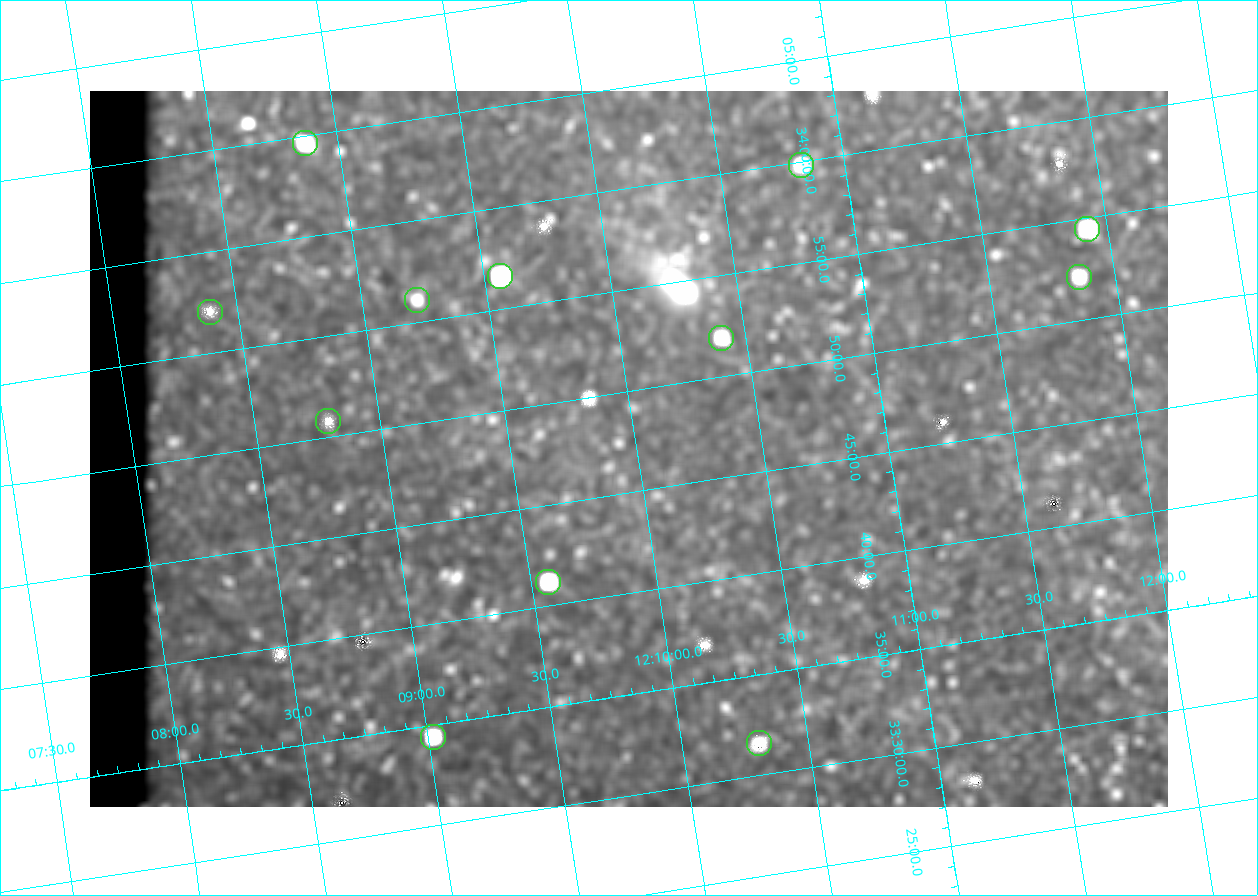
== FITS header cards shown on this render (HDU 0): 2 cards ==
NAXIS1  =                 1078
NAXIS2  =                  716

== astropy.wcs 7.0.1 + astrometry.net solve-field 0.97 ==
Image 1078 x 716 px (HDU 0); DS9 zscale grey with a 90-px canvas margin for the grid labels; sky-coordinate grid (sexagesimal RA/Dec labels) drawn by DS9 from the SOLVED WCS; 12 Tycho-2 reference stars matched to detected sources circled (green)
Header WCS: none
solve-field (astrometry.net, Tycho-2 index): SOLVED blind (the file carries no WCS)
Solved WCS: RA---TAN-SIP/DEC--TAN-SIP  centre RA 12:09:58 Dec +33:47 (182.49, +33.79 deg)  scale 3 arcsec/px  FOV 53.9' x 35.8'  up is +9 deg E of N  parity flipped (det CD > 0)
(file carries no celestial WCS; the grid is the blind solution)
Tycho-2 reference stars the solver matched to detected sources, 12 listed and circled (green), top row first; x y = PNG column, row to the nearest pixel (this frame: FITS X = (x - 90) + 1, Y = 716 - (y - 91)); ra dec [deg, ICRS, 3 dp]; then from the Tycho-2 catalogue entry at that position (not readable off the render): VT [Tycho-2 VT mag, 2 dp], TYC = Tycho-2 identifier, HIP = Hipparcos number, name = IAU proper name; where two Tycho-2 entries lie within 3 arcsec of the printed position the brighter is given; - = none
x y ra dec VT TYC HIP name
305 143 182.217 +34.078 10.97 2529-1713-1 - -
801 165 182.707 +33.997 11.63 2529-1841-1 - -
1087 229 182.981 +33.908 10.81 2529-1789-1 - -
500 276 182.392 +33.944 9.84 2529-1255-1 59276 -
1079 277 182.965 +33.869 12.02 2529-805-1 - -
417 300 182.305 +33.934 12.65 2529-1793-1 - -
210 312 182.097 +33.951 11.96 2529-1435-1 - -
721 338 182.601 +33.865 11.69 2529-1735-1 - -
328 421 182.198 +33.846 12.76 2529-1573-1 - -
548 582 182.392 +33.687 10.79 2527-1378-1 - -
433 737 182.255 +33.573 10.77 2527-1252-1 - -
759 743 182.576 +33.526 12.18 2527-1353-1 - -